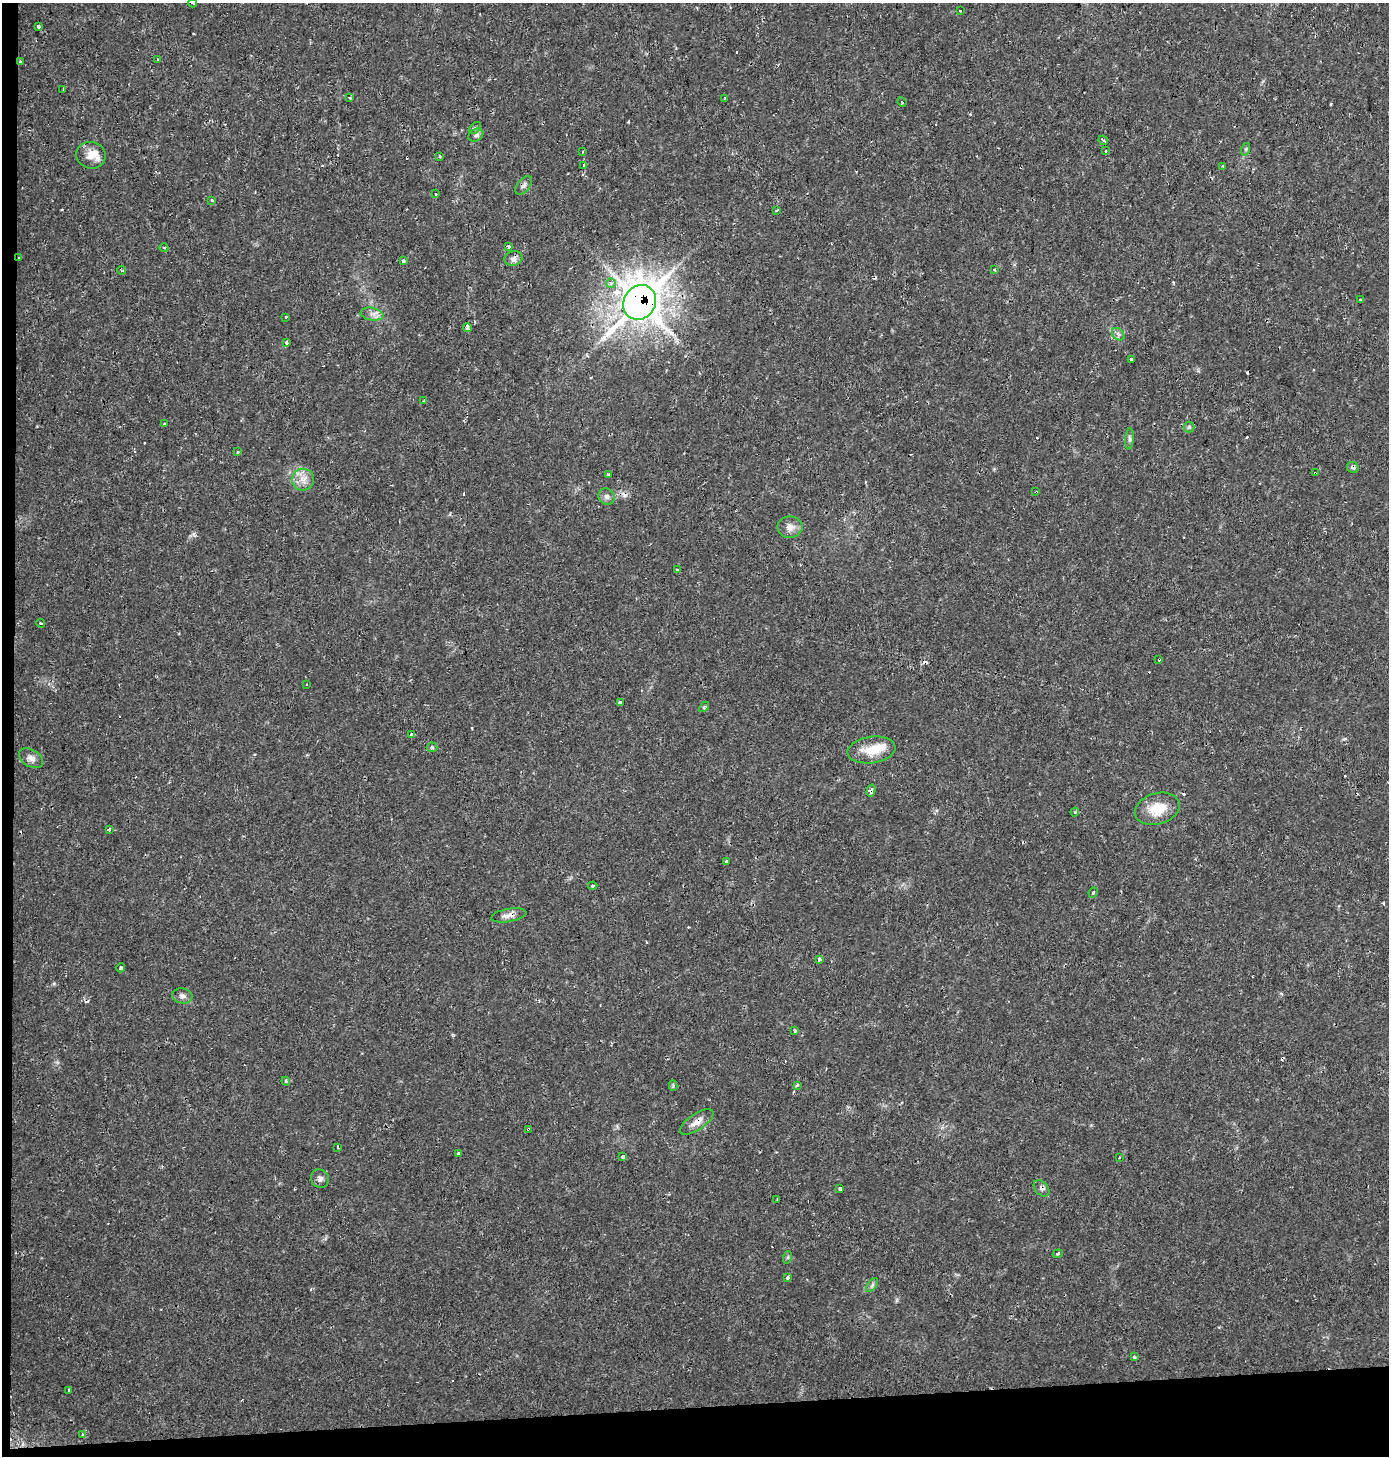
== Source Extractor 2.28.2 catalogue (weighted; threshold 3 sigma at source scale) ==
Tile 7 of 3 x 3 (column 1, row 3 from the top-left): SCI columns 8-1394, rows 33-1486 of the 4170 x 4428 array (HDU 1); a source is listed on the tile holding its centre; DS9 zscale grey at full resolution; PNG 1391 x 1458 px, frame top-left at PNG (2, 3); each listed source drawn as its Kron ellipse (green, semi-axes under 4 px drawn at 4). Shown black and unused: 4% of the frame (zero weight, under 2 of 3 exposures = <1% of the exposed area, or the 3 px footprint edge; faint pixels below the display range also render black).
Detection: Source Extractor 2.28.2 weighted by HDU 2 'WHT'; one run over the whole footprint, this tile lists its part. Background 0.0306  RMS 0.0027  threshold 0.0123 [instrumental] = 3 sigma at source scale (4.5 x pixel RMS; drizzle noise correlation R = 1.50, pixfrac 1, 0.0396/0.0396 arcsec/px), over >= 5 px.
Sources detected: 124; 1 inside a brighter object's white glare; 29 cosmic-ray / hot-pixel residue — neither listed nor drawn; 1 inside a brighter listed object's ellipse — not listed separately; the other 93 listed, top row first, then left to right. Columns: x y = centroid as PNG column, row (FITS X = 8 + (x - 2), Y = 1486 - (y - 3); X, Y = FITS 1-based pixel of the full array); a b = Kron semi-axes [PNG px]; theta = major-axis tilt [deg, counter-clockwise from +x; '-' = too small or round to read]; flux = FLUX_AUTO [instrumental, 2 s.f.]
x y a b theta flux
193 3 4 2 - 0.61
961 11 3 3 - 0.99
39 26 4 3 - 2
158 60 2 2 - 0.29
20 62 4 3 - 0.28
63 89 2 2 - 0.18
350 97 3 3 - 0.37
724 99 3 3 - 0.49
902 102 5 3 - 0.28
475 128 7 4 44 0.47
476 135 8 6 30 0.79
1103 140 5 2 - 0.76
1246 149 6 4 72 0.41
1106 151 3 2 - 0.6
583 152 3 3 - 0.33
91 155 15 13 -16 3.3
440 156 3 3 - 1.3
584 165 3 3 - 2.2
1223 167 4 3 - 0.45
524 185 11 6 50 0.87
436 194 3 3 - 1
212 200 3 3 - 0.35
776 211 3 2 - 0.3
509 247 3 3 - 1.5
164 248 4 3 - 0.26
19 258 3 2 - 0.26
513 259 9 7 14 1.1
403 261 3 3 - 0.46
121 270 5 3 - 0.39
995 270 3 3 - 1.4
611 283 5 4 - 1.2
1360 300 3 2 - 0.33
640 302 18 16 58 560
372 314 11 6 -10 1.4
286 317 3 3 - 0.45
467 327 4 3 - 7.6
1118 334 7 5 -45 0.77
286 343 4 3 - 1
1131 360 3 3 - 5
424 401 3 3 - 0.91
164 424 3 3 - 0.5
1189 427 5 5 - 0.42
1129 439 10 4 86 0.61
237 452 3 2 - 0.43
1353 467 6 5 - 0.85
1315 473 3 2 - 0.2
608 474 3 3 - 0.46
303 480 11 10 - 2.5
1036 492 3 3 - 0.4
607 496 8 7 - 1
790 527 12 10 1 2.1
677 569 4 2 - 0.25
41 623 4 3 - 0.36
1159 659 3 3 - 0.64
306 684 3 2 - 0.42
620 703 4 3 - 1.3
704 707 6 3 46 0.35
412 734 4 3 - 0.48
432 747 5 5 - 0.36
872 750 24 13 8 6.1
31 758 13 8 -31 1.6
871 791 6 4 75 2.2
1157 809 23 15 16 6.6
1075 812 4 4 - 0.38
109 829 3 3 - 1.5
726 862 3 3 - 1.2
593 886 4 3 - 0.43
1093 893 5 3 - 0.41
509 915 18 6 10 1.8
819 959 3 3 - 4.9
121 968 4 4 - 0.58
182 996 10 7 -10 1.1
794 1030 3 3 - 0.5
286 1081 4 4 - 0.35
797 1085 3 3 - 0.63
673 1086 5 4 - 0.39
697 1122 19 8 33 2.5
528 1129 4 3 - 0.4
338 1147 3 3 - 0.62
459 1154 4 3 - 0.81
623 1157 3 3 - 0.58
1119 1157 3 2 - 0.35
320 1179 9 9 - 1.1
1042 1188 9 6 -50 0.88
840 1189 4 3 - 1.4
777 1199 3 2 - 0.3
1058 1254 5 4 - 0.43
788 1257 6 4 71 0.42
787 1278 4 3 - 3.3
872 1285 8 4 53 0.56
1134 1357 3 3 - 0.56
69 1390 3 3 - 0.96
83 1434 4 4 - 0.4
Overlapping masked pixels (flux is a lower limit): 12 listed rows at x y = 20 62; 19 258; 640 302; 1353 467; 1315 473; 1036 492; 1159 659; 871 791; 509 915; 697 1122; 528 1129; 1042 1188
Isophote crosses this tile's border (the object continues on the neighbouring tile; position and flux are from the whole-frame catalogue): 1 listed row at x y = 193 3